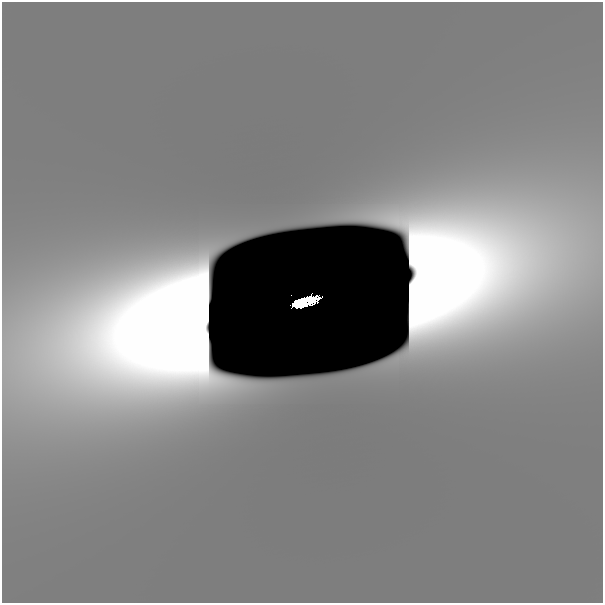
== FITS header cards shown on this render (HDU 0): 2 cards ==
NAXIS1  =                  601
NAXIS2  =                  601

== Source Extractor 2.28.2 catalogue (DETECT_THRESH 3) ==
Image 601 x 601 px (HDU 0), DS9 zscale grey, 1 PNG px = 1 image px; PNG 605 x 605 px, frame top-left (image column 1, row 601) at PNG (2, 2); no overlay
Background 1.22e-11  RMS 3.0e-11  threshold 9.11e-11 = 3 sigma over >= 5 px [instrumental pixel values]
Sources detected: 4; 2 with non-positive FLUX_AUTO (blend fragments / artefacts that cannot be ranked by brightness) are not listed; the other 2 listed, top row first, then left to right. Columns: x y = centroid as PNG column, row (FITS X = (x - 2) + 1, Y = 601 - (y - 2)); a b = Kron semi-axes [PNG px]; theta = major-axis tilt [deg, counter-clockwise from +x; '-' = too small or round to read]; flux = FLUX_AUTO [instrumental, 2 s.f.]
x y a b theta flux
291 295 2 2 - 0.0012
302 302 22 8 14 0.8
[2 non-positive-flux detections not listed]